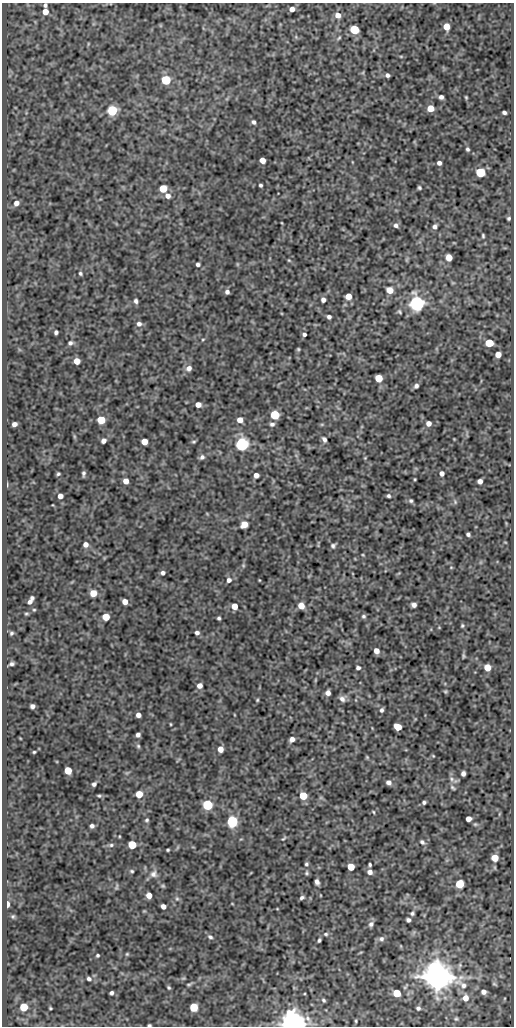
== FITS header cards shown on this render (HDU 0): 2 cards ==
NAXIS1  =                  512
NAXIS2  =                 1024

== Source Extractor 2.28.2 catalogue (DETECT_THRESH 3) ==
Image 512 x 1024 px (HDU 0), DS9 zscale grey, 1 PNG px = 1 image px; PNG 516 x 1028 px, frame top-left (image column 1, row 1024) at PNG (2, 3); no overlay
Background 92.3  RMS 0.59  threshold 1.76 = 3 sigma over >= 5 px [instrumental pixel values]
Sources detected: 203; all 203 listed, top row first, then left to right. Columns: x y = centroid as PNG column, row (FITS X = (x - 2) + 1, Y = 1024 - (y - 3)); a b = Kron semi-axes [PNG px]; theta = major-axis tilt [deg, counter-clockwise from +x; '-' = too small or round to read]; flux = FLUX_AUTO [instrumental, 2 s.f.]
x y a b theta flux
45 5 4 4 - 87
292 9 5 4 - 210
45 12 5 5 - 360
338 15 6 6 - 260
446 27 6 5 - 460
354 29 5 5 - 2000
339 38 6 3 45 47
401 56 5 3 - 40
387 75 4 4 - 100
166 80 5 5 - 2300
441 97 4 4 - 120
466 97 3 2 - 38
430 108 5 5 - 490
112 110 6 5 - 3000
504 113 4 3 - 90
253 122 5 4 - 95
467 149 4 3 - 70
262 160 5 5 - 390
439 163 4 4 - 130
480 172 6 5 - 1600
260 185 3 3 - 72
163 188 5 5 - 820
419 188 4 3 - 62
168 196 7 6 - 180
16 203 6 5 - 190
509 218 4 4 - 64
282 223 4 3 - 28
396 225 6 5 - 110
435 226 5 5 - 130
483 236 6 4 -81 53
449 257 5 5 - 500
289 260 4 4 - 37
407 260 7 4 -72 50
198 264 4 4 - 96
237 264 6 4 -72 42
80 273 4 4 - 62
453 283 6 4 -18 42
390 290 5 5 - 480
227 292 4 4 - 120
348 296 5 5 - 430
323 300 5 4 - 140
136 301 6 4 -76 100
417 303 6 6 - 14000
399 312 6 4 -52 55
329 317 4 4 - 100
139 324 6 6 - 140
56 332 4 4 - 92
304 334 4 3 - 90
203 339 5 3 - 34
70 343 6 5 - 98
489 343 6 5 - 1000
298 349 5 4 - 47
498 354 5 5 - 360
77 361 5 5 - 450
189 368 8 6 42 200
379 378 5 5 - 850
416 386 5 4 - 92
198 405 5 4 - 260
275 415 5 5 - 1900
101 420 5 5 - 1200
240 420 5 5 - 310
428 423 5 5 - 200
14 424 5 4 - 170
272 424 6 5 - 94
322 424 6 4 18 43
324 439 7 5 -62 110
103 441 5 4 - 160
144 442 5 5 - 460
194 442 5 4 - 50
242 444 6 6 - 9300
202 457 7 6 - 110
365 458 4 3 - 35
442 473 5 4 - 150
58 474 4 3 - 58
83 474 6 3 89 84
256 475 5 4 - 200
415 479 3 2 - 34
126 481 5 4 - 310
480 481 5 4 - 180
7 485 5 3 - 33
60 496 4 4 - 230
388 496 4 3 - 72
411 501 5 5 - 72
455 502 6 4 -49 62
244 524 6 5 - 470
468 534 4 3 - 85
86 544 6 6 - 180
333 546 6 5 - 87
363 555 4 3 - 33
243 565 5 4 - 44
451 567 4 3 - 30
163 573 4 4 - 110
229 580 6 6 - 140
259 580 4 3 - 28
93 593 5 5 - 580
32 598 4 3 - 65
30 602 6 3 41 110
125 602 5 4 - 270
414 605 5 4 - 150
234 606 5 5 - 430
301 606 5 5 - 460
34 610 4 3 - 37
26 614 6 3 -7 45
363 616 5 5 - 72
106 617 5 5 - 710
219 618 3 3 - 65
462 626 5 3 - 48
11 633 5 4 - 64
197 633 5 4 - 110
376 651 5 4 - 240
463 656 8 3 -90 50
12 664 4 3 - 85
487 667 5 5 - 420
358 668 5 4 - 90
315 680 6 3 71 37
200 686 5 5 - 210
445 691 5 3 - 41
328 693 5 4 - 190
342 699 8 7 - 170
257 700 4 4 - 42
32 706 4 4 - 120
382 710 5 4 - 92
138 715 4 4 - 190
170 724 4 2 - 32
398 727 6 5 - 590
138 735 4 4 - 120
292 739 5 4 - 190
138 746 5 5 - 61
220 749 5 5 - 330
34 752 3 3 - 43
433 756 4 3 - 33
367 757 5 4 - 41
68 770 5 5 - 790
463 774 5 4 - 140
452 779 10 5 -35 120
389 782 6 5 - 140
94 784 5 4 - 110
452 788 8 4 -41 64
139 794 5 5 - 710
99 796 7 4 -5 62
303 796 5 5 - 930
424 802 4 4 - 76
207 805 5 5 - 3000
373 812 4 3 - 40
499 814 6 3 71 38
468 819 5 4 - 220
147 820 5 5 - 65
232 821 6 6 - 4500
92 826 5 4 - 110
119 836 4 2 - 30
283 839 8 3 44 48
422 842 7 5 -38 94
111 845 7 5 1 79
132 845 5 5 - 1500
168 850 3 3 - 49
495 858 5 5 - 570
306 864 6 5 - 72
370 865 3 3 - 58
351 867 5 5 - 750
132 871 5 4 - 53
370 872 6 5 - 170
307 873 6 5 - 64
154 874 11 10 - 240
317 882 5 4 - 150
460 884 5 5 - 1200
163 886 6 4 19 50
116 887 9 4 78 60
149 895 5 5 - 310
302 898 5 4 - 84
177 899 6 5 - 72
7 904 5 3 - 380
163 906 5 4 - 200
144 911 4 4 - 34
412 913 5 5 - 71
13 916 6 5 - 67
408 920 4 4 - 100
371 924 8 6 48 120
326 934 6 5 - 70
210 937 8 5 -28 92
381 939 8 7 - 120
319 940 4 3 - 64
401 946 5 3 - 33
360 953 6 3 20 32
127 954 5 4 - 45
98 955 4 4 - 56
437 977 9 8 - 86000
89 979 7 5 -17 110
189 984 8 3 15 58
169 987 4 3 - 52
484 992 5 4 - 150
111 993 4 4 - 99
397 993 5 5 - 920
465 998 7 7 - 300
324 1000 4 3 - 57
24 1007 5 5 - 1300
194 1007 5 5 - 1100
50 1008 3 3 - 45
418 1008 4 4 - 86
308 1019 14 6 -63 180
456 1019 5 5 - 52
356 1021 5 3 - 40
293 1024 7 6 - 51000
149 1025 3 3 - 50
At the frame edge (FLAGS 8, measured only in part): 3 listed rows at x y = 45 5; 293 1024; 149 1025